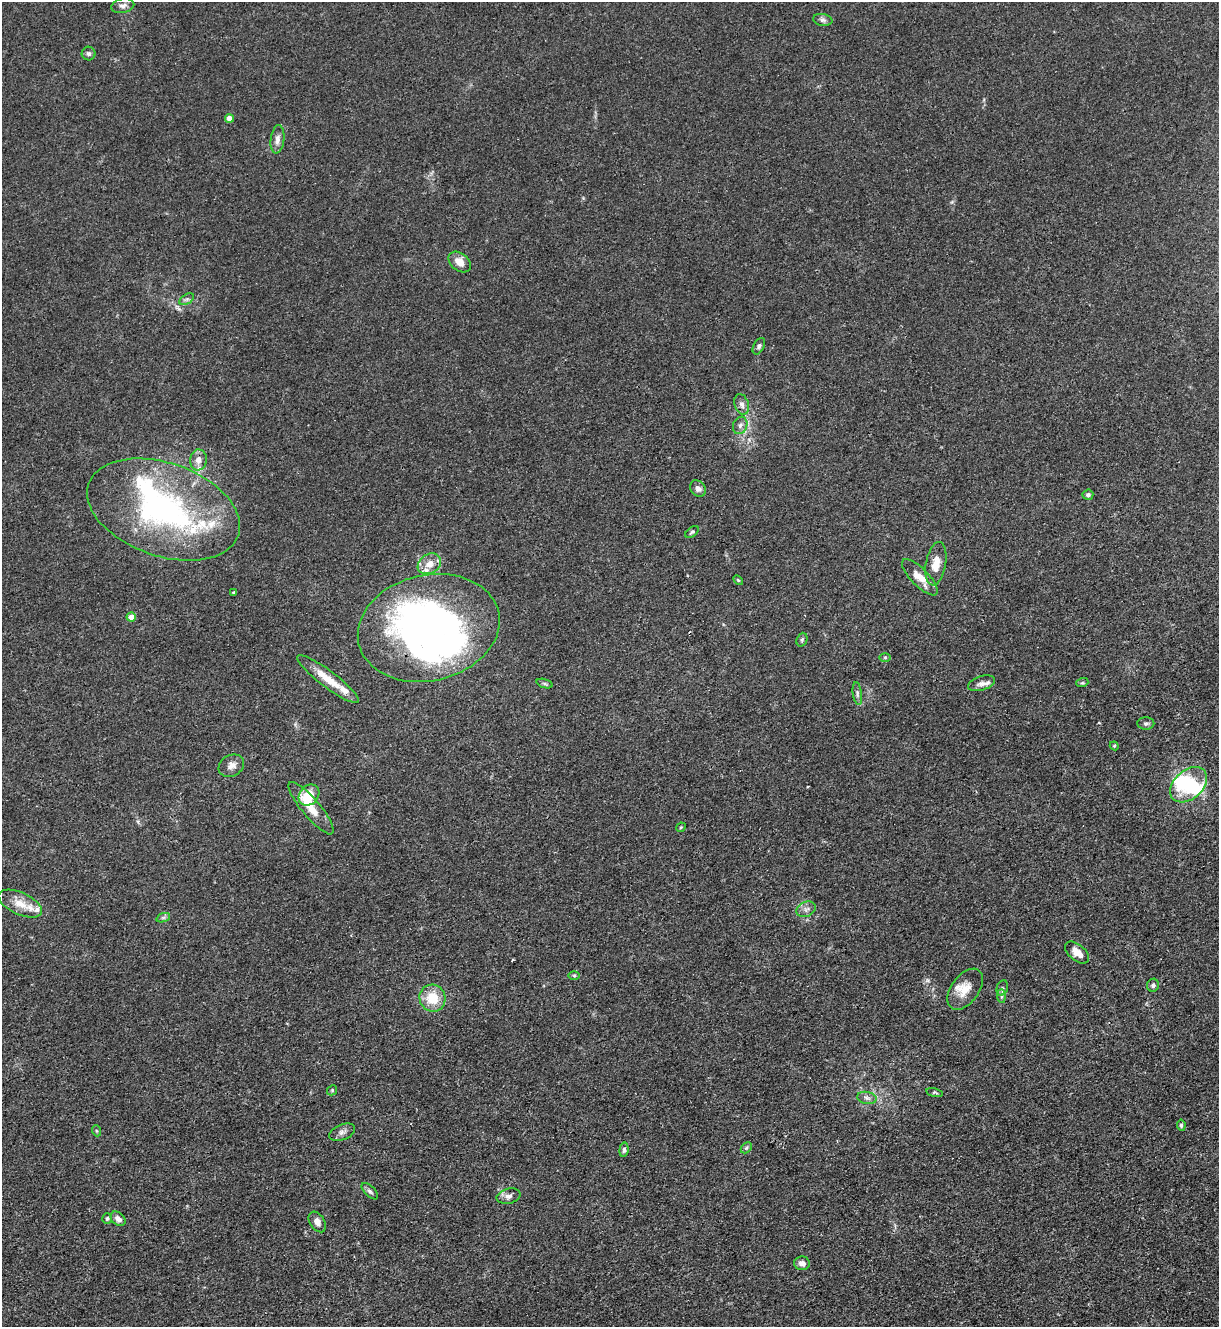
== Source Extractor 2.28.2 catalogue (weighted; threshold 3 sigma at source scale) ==
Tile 6 of 4 x 4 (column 2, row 2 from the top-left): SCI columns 1364-2580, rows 2653-3977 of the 5287 x 5305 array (HDU 1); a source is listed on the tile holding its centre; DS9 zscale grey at full resolution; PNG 1221 x 1329 px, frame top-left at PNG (2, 2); each listed source drawn as its Kron ellipse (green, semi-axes under 4 px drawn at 4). Shown black and unused: <1% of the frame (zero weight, under 3 of 4 exposures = <1% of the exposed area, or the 3 px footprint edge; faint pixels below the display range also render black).
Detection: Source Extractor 2.28.2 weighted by HDU 2 'WHT'; one run over the whole footprint, this tile lists its part. Background 0.0279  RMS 0.0026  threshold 0.0119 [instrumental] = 3 sigma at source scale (4.5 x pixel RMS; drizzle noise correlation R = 1.50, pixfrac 1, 0.05/0.05 arcsec/px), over >= 5 px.
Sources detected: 75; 5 inside a brighter object's white glare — neither listed nor drawn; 10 inside a brighter listed object's ellipse — not listed separately; the other 60 listed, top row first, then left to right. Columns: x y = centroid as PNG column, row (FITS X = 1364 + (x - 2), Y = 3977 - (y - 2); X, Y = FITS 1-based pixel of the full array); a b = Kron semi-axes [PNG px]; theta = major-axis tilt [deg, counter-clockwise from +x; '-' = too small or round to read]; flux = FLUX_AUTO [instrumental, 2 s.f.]
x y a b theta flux
123 6 11 7 13 1.2
823 20 9 6 -9 0.81
89 54 7 7 - 0.74
230 118 4 4 - 2
277 139 14 6 83 1.7
460 262 12 8 -38 2.7
187 299 8 5 31 0.65
759 346 9 5 62 0.68
742 404 10 7 -73 1.2
740 425 9 7 68 1.1
198 460 10 8 84 2.1
698 488 9 7 -52 1.1
1088 495 5 5 - 0.74
164 509 79 46 -19 65
692 532 8 4 40 0.5
429 564 12 9 32 3
936 564 22 10 80 3.7
920 577 24 8 -45 3.9
738 580 6 3 -45 0.31
234 593 3 3 - 0.37
131 617 4 4 - 2.8
429 628 72 53 13 80
802 640 7 5 70 0.51
885 657 6 4 0 0.33
328 679 38 8 -37 5.9
982 683 14 7 18 1.4
1082 683 6 4 18 0.36
545 684 8 3 -19 0.45
857 694 12 4 -83 0.79
1146 723 8 6 1 0.66
1114 746 4 4 - 0.3
231 766 13 10 30 1.9
1189 785 21 14 42 10
309 795 11 9 48 6.4
311 808 33 9 -50 5.4
681 827 5 4 - 0.33
20 904 23 11 -24 4
806 909 10 7 25 1.1
163 918 7 4 19 0.56
1077 952 14 8 -40 3.1
574 975 6 4 -1 0.39
1153 985 6 6 - 0.78
1002 988 8 5 69 0.6
965 989 23 13 54 4.2
1001 996 7 4 -89 0.54
432 998 13 13 - 7.2
332 1090 5 4 - 0.36
934 1092 8 4 -12 0.43
867 1098 10 6 -11 0.97
1181 1125 6 4 -82 0.45
97 1131 6 3 -70 0.29
342 1132 13 7 22 1.2
746 1148 6 4 45 0.49
624 1150 7 4 84 0.58
370 1191 10 5 -45 0.71
509 1196 12 7 13 1.3
107 1218 5 5 - 0.45
118 1219 8 6 -40 1.4
317 1222 11 7 -57 1.7
802 1263 8 7 - 1.6